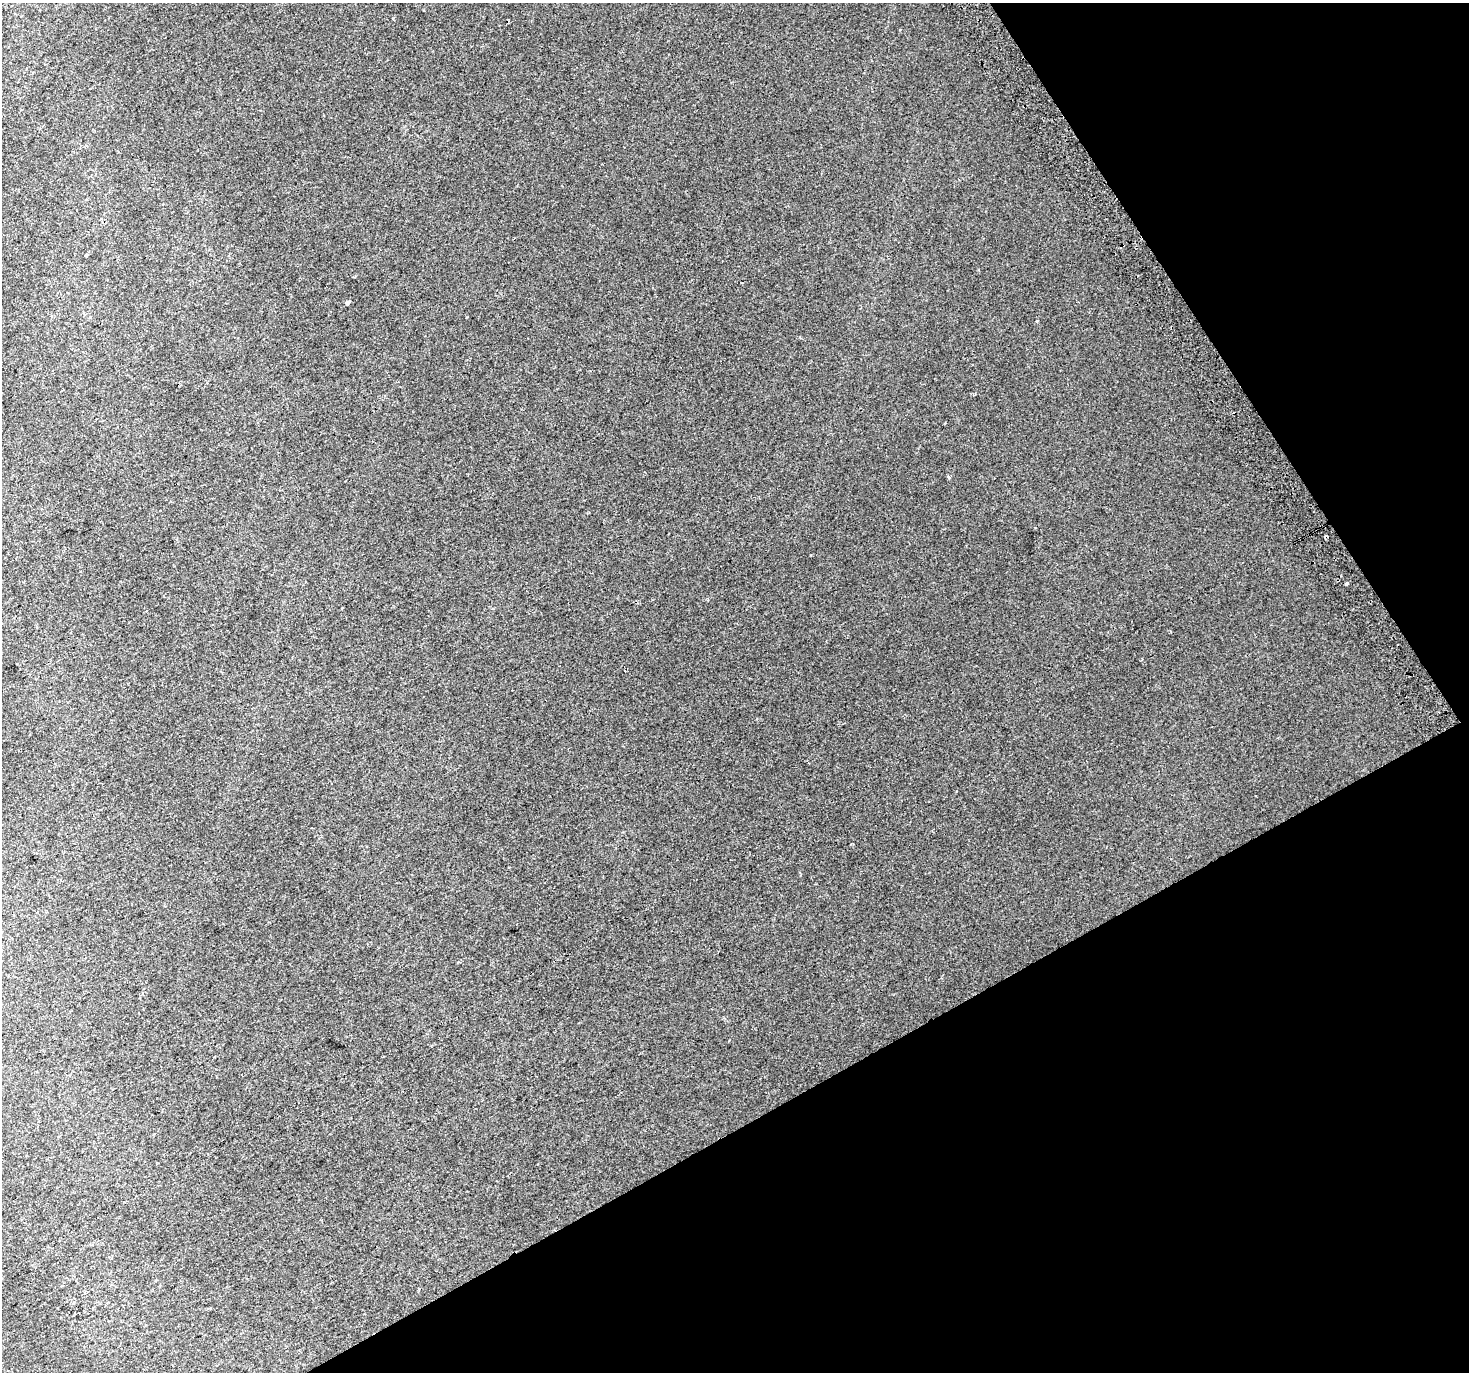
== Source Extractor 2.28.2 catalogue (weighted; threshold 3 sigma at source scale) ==
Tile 12 of 4 x 4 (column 4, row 3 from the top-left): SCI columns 4441-5907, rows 1569-2938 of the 5943 x 5816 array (HDU 1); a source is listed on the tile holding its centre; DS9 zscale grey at full resolution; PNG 1471 x 1374 px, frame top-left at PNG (2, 3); no overlay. Shown black and unused: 28% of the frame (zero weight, under 2 of 3 exposures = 3% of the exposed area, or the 3 px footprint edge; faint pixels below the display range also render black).
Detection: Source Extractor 2.28.2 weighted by HDU 2 'WHT'; one run over the whole footprint, this tile lists its part. Background 0.00701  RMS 0.0058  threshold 0.0261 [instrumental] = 3 sigma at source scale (4.5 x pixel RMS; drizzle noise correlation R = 1.50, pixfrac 1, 0.0396/0.0396 arcsec/px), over >= 5 px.
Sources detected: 7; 2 cosmic-ray / hot-pixel residue — not listed; the other 5 listed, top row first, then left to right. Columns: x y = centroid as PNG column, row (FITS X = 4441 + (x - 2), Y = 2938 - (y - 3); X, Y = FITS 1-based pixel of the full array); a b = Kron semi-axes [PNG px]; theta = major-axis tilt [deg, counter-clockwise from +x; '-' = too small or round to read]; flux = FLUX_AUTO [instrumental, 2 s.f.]
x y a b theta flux
86 255 5 3 - 0.59
347 302 4 3 - 10
63 390 3 2 - 1
949 477 4 3 - 0.85
1346 584 4 3 - 2.3